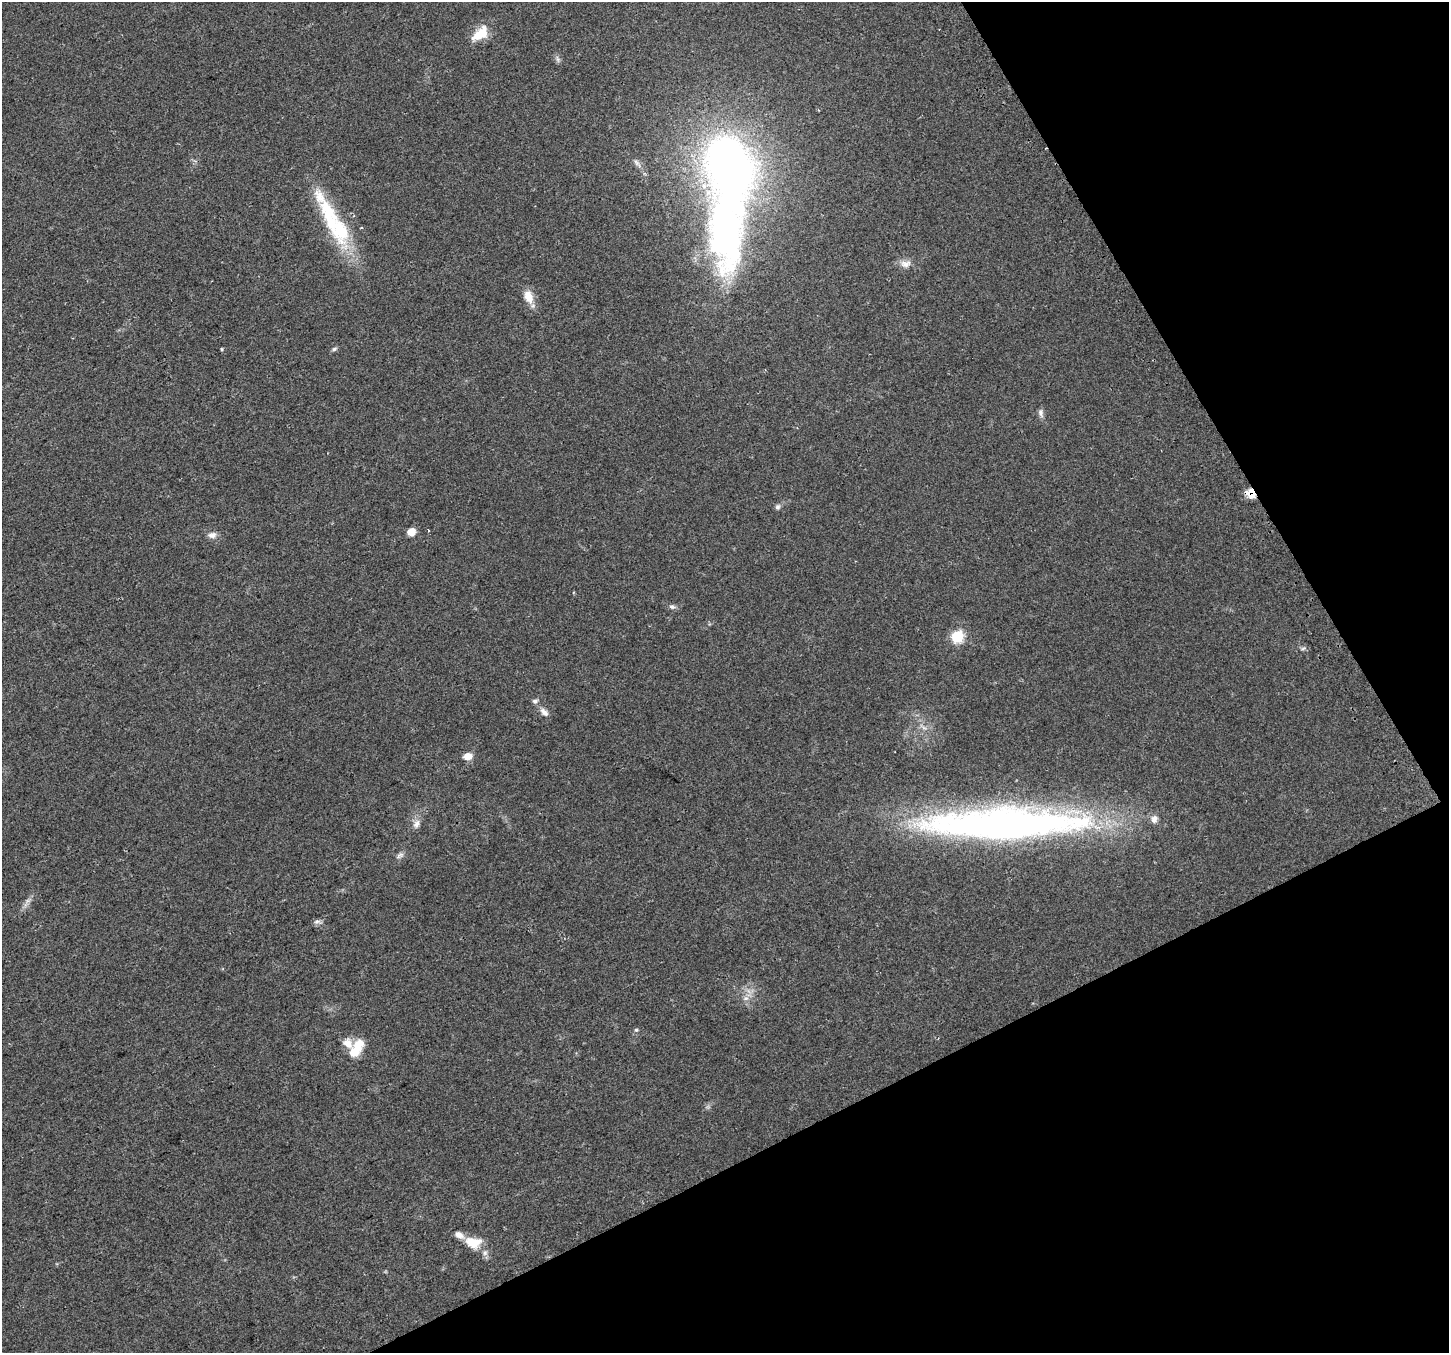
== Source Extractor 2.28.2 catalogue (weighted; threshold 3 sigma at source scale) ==
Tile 12 of 4 x 4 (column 4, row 3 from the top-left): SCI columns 4370-5816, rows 1473-2823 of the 5848 x 5706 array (HDU 1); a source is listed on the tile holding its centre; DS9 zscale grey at full resolution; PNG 1451 x 1355 px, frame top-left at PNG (2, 2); no overlay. Shown black and unused: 25% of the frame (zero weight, under 2 of 3 exposures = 2% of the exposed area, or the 3 px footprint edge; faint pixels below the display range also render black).
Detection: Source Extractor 2.28.2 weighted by HDU 2 'WHT'; one run over the whole footprint, this tile lists its part. Background 0.0511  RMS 0.0081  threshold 0.0365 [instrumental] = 3 sigma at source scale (4.5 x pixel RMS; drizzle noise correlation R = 1.50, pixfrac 1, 0.0396/0.0396 arcsec/px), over >= 5 px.
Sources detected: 42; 1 too faint to see at this stretch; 3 inside a brighter object's white glare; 1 cosmic-ray / hot-pixel residue — not listed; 4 inside a brighter listed object's ellipse — not listed separately; the other 33 listed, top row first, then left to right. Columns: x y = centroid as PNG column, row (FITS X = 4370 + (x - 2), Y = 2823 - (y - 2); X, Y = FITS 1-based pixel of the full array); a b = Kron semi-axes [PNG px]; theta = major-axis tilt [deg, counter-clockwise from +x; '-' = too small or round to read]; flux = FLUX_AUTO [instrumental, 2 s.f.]
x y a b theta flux
480 34 20 11 41 21
558 59 10 6 -60 2.2
637 163 15 6 -51 3.5
724 228 137 51 89 410
340 230 47 22 -76 54
905 264 16 10 -4 6.3
528 297 16 11 -70 11
221 349 3 3 - 1.2
334 349 8 5 21 1.7
1041 413 11 6 -79 3
1251 494 12 9 -40 9.4
778 507 8 7 - 2.1
428 530 3 3 - 2.9
411 532 6 5 - 17
212 535 13 9 5 4.5
672 607 9 6 -6 2.5
957 637 6 6 - 88
1303 648 9 4 19 1.7
535 701 8 6 31 2.2
544 712 14 8 -47 4.6
468 756 9 7 6 8
1154 819 11 10 - 4.8
1005 823 148 26 1 640
416 824 13 9 62 5
400 855 12 7 34 3.1
28 901 11 5 34 3.2
317 921 9 7 18 2.6
746 998 9 7 14 3.8
636 1030 6 5 - 1.3
347 1043 27 14 -16 11
358 1047 20 10 72 15
473 1243 17 12 -6 17
485 1253 8 8 - 3.3
Overlapping masked pixels (flux is a lower limit): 1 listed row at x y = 1251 494